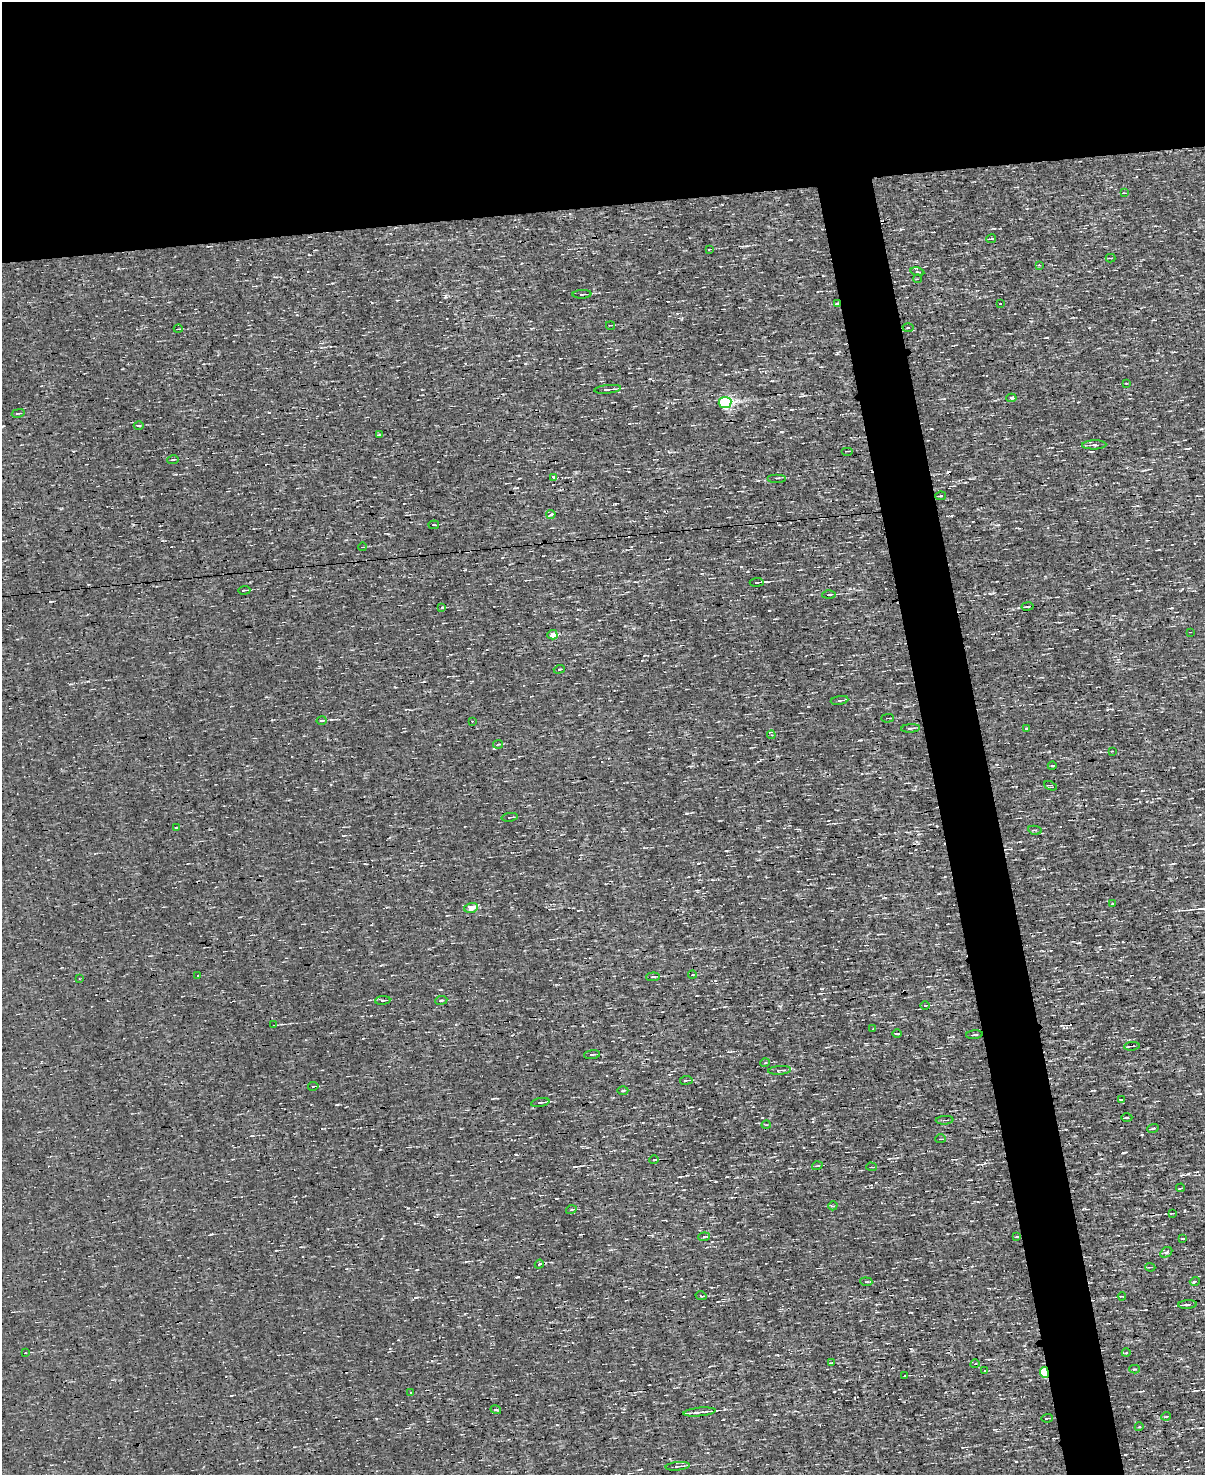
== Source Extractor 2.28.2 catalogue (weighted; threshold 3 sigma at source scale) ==
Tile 2 of 4 x 3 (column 2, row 1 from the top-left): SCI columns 1205-2407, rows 3085-4557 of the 4814 x 4810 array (HDU 1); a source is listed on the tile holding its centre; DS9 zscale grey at full resolution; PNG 1207 x 1477 px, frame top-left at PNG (2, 2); each listed source drawn as its Kron ellipse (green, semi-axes under 4 px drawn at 4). Shown black and unused: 18% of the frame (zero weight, under 3 of 4 exposures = <1% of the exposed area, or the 3 px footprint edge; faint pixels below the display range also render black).
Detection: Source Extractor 2.28.2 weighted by HDU 2 'WHT'; one run over the whole footprint, this tile lists its part. Background -5.64e-04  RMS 0.04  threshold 0.181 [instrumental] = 3 sigma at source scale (4.5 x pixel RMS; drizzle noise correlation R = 1.50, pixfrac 1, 0.05/0.05 arcsec/px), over >= 5 px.
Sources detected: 117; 5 cosmic-ray / hot-pixel residue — neither listed nor drawn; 1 inside a brighter listed object's ellipse — not listed separately; the other 111 listed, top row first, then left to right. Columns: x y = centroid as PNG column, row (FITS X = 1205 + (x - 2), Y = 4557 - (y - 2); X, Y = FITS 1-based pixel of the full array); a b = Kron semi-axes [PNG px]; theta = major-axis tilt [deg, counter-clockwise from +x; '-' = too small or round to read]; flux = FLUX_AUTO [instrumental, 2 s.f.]
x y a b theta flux
1124 193 3 2 - 2.7
991 239 5 2 - 4.1
709 249 4 3 - 3.7
1110 258 5 2 - 3.8
1039 265 3 3 - 3
917 272 7 3 -13 4.8
917 279 4 2 - 3.3
582 294 9 3 3 8.6
837 303 3 2 - 4.7
1000 303 3 2 - 3
610 325 4 2 - 3.4
908 328 5 3 - 3.8
178 329 4 2 - 3.4
1126 383 3 2 - 2.5
608 389 13 3 6 16
1011 398 5 3 - 39
725 402 6 5 - 680
18 413 6 3 13 4
139 425 5 3 - 4.7
379 435 4 3 - 3.5
1094 445 12 4 1 13
847 451 6 2 0 3.1
173 460 6 3 10 4.3
554 477 4 3 - 18
777 478 9 2 0 4.5
940 496 5 3 - 4
551 514 4 3 - 46
434 525 5 2 - 4.4
362 547 4 2 - 2.8
757 582 7 3 5 22
244 590 6 2 3 5.4
829 595 6 3 2 5.5
1027 606 6 3 10 7.2
442 608 4 3 - 6.7
1190 632 2 2 - 2.4
552 635 5 4 - 57
559 669 5 4 - 4.9
839 700 9 3 9 7.3
888 718 6 2 3 4
322 721 5 2 - 4.6
472 721 3 2 - 3.4
911 728 9 2 4 6
1027 728 3 2 - 4.3
771 735 4 3 - 3.6
498 744 5 3 - 4.5
1112 751 2 2 - 2.5
1052 766 4 3 - 2.8
1051 786 6 3 -23 5
510 817 8 2 7 5.1
176 827 4 2 - 3.1
1035 830 7 4 -12 5.6
1112 903 3 2 - 3.2
471 908 7 5 14 62
198 975 3 2 - 7.2
692 975 4 2 - 2.6
653 977 7 4 5 7.5
79 979 3 2 - 4.7
383 1000 8 3 5 5.7
441 1000 6 3 8 5.5
925 1005 5 3 - 3.9
274 1025 3 2 - 4.2
873 1029 3 2 - 5.2
897 1033 4 2 - 5.3
974 1035 8 2 5 5.6
1132 1046 8 2 7 7.2
592 1055 8 3 6 5.9
765 1063 5 3 - 3.7
779 1070 11 3 3 8.5
686 1080 6 3 8 5
313 1086 5 2 - 3.4
623 1091 5 3 - 4.3
1121 1099 3 2 - 3.2
540 1102 9 3 11 6
1127 1117 6 3 1 4.7
945 1120 9 2 3 5.6
766 1125 5 3 - 3.4
1153 1128 6 3 18 4.3
940 1139 5 2 - 3.5
654 1160 5 3 - 3.4
817 1166 5 3 - 3.7
871 1167 5 2 - 3.4
1181 1188 4 2 - 3.3
833 1206 5 4 - 4.6
571 1210 5 3 - 4.3
1173 1213 4 2 - 6.2
704 1237 6 3 8 6.1
1017 1237 3 2 - 2.9
1182 1239 3 2 - 3.1
1166 1252 6 4 30 6.9
539 1264 5 3 - 9.1
1150 1267 5 2 - 3.6
1195 1281 5 3 - 5
866 1282 6 3 -6 5.1
701 1296 5 3 - 4
1122 1296 4 2 - 3
1187 1304 9 3 4 9.1
25 1353 3 2 - 2.3
1126 1353 4 3 - 3.3
831 1363 4 2 - 3.3
975 1364 4 3 - 3.3
1135 1369 5 4 - 4.3
985 1371 4 2 - 3.6
1044 1372 5 4 - 290
905 1376 4 2 - 2.7
410 1392 3 3 - 6.8
496 1410 5 3 - 4.3
699 1412 16 3 6 16
1166 1416 5 3 - 3.9
1047 1418 6 2 9 3.7
1139 1427 4 3 - 3.5
678 1466 12 3 6 14
Overlapping masked pixels (flux is a lower limit): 3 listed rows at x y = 837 303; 725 402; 1044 1372
Unlisted compact peaks at least as high as the median listed source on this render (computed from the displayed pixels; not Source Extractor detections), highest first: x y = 1123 1153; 837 353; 1188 1174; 686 813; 408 1208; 211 1234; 781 432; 615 504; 939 893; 998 525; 741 567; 973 1393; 901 229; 780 1006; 333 283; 885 898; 726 851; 1182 589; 1049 751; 951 516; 834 1391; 269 412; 1079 943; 822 989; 372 303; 525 363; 416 1297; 337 1105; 578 609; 775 1414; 746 246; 465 570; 417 1270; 928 987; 724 1409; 965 482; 1107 710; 993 593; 919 834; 556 1198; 625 626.